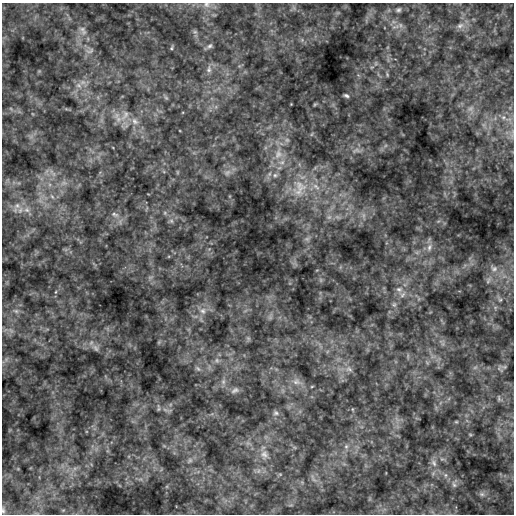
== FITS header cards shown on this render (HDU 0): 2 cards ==
NAXIS1  =                  512
NAXIS2  =                  512

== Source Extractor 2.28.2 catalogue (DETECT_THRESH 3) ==
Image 512 x 512 px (HDU 0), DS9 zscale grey, 1 PNG px = 1 image px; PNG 516 x 516 px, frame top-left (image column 1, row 512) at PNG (2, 3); no overlay
Background 4.35e-04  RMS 0.092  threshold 0.276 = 3 sigma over >= 5 px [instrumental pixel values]
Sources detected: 62; all 62 listed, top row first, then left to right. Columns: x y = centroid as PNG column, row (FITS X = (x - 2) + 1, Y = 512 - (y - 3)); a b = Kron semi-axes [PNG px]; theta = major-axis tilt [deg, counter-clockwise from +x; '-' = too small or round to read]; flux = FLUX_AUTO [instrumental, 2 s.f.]
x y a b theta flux
206 5 9 8 - 26
399 10 6 5 - 12
400 25 7 4 -71 13
460 26 11 8 22 34
83 30 14 8 -59 35
195 32 7 4 -18 11
210 46 9 6 42 16
172 48 7 3 81 7.4
90 51 13 6 23 23
209 70 9 7 -89 25
387 74 7 3 -89 6.9
79 85 9 7 -2 30
346 96 6 4 -23 13
166 98 7 4 -19 9.6
315 104 6 4 19 6.2
470 109 7 4 1 15
125 115 18 8 60 54
503 117 6 4 -17 12
135 121 11 8 -55 41
287 140 6 6 - 16
356 150 11 6 9 25
278 154 13 11 61 68
227 173 10 6 41 24
275 175 6 6 - 17
316 186 13 6 -37 40
299 191 30 14 43 150
17 205 7 6 - 22
27 210 8 6 -21 24
165 213 6 4 -73 8.2
115 214 11 6 -21 22
329 217 8 5 44 17
171 221 7 5 -45 14
307 239 7 6 - 15
429 247 10 6 73 25
494 268 10 8 -15 33
488 281 9 5 64 16
399 289 8 7 - 22
500 300 6 5 - 13
394 305 6 5 - 11
16 311 7 6 - 15
203 311 10 9 - 42
248 338 7 4 -18 9.5
96 348 12 6 -53 21
217 360 7 6 - 17
198 369 9 5 -41 15
349 369 10 5 -25 20
223 382 7 6 - 18
296 382 12 8 -4 37
235 390 12 7 30 21
499 398 9 4 -90 9.8
158 409 6 4 71 7.5
276 413 7 7 - 15
456 422 6 4 0 6.6
470 434 6 3 -20 6.3
346 446 6 6 - 14
264 454 12 9 -54 38
190 460 7 6 - 13
434 463 11 6 -62 25
445 475 6 4 90 11
454 485 9 5 -63 18
482 494 8 6 -1 20
3 511 6 4 -72 8.9
At the frame edge (FLAGS 8, measured only in part): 2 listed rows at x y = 206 5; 3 511